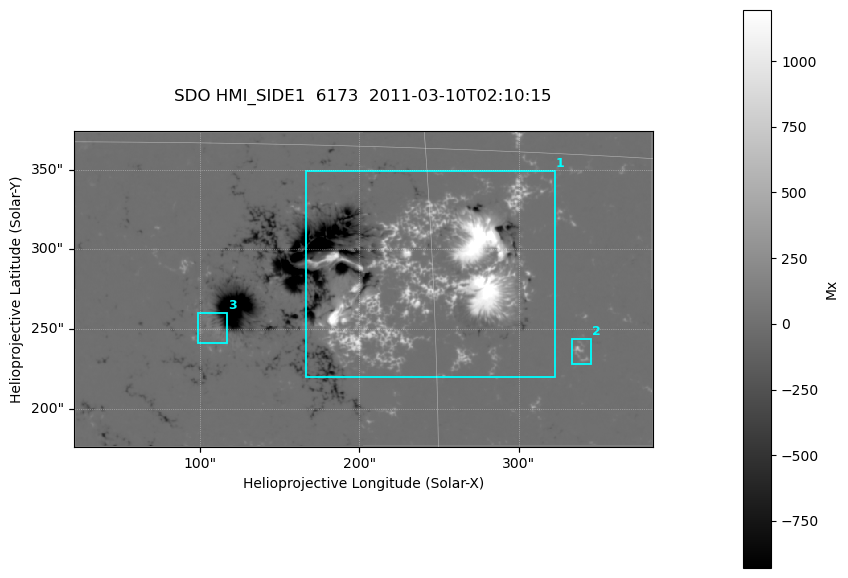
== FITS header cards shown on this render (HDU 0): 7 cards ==
TELESCOP= 'SDO     '           /
INSTRUME= 'HMI_SIDE1'          /
WAVELNTH=              6173.00 /
DATE-OBS= '2011-03-10T02:10:15.000' /
CTYPE1  = 'HPLN-TAN'           /
CTYPE2  = 'HPLT-TAN'           /
BUNIT   = 'Mx      '           /

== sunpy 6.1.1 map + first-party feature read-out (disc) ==
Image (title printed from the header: SDO HMI_SIDE1  6173  2011-03-10T02:10:15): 720 x 393 px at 0.504 arcsec/px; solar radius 966 arcsec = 1916 px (partial field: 2.4% of the solar disc is inside the frame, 99% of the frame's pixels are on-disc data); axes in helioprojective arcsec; data unit Mx (BUNIT, on the colour bar)
Orientation: file roll -179.9 deg (from PC/CROTA): ROTATED to solar-north-up (sunpy Map.rotate, bilinear) for analysis and display; everything below refers to the rotated frame; the empty margins the rotation leaves inside the frame are drawn grey
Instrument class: DISC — disc imager (sunpy class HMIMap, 6173 A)
Bright regions (active regions / flare kernels): reference = the on-disc median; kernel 7 px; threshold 5 sigma = 47 Mx over a disc level ~0.279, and >= 1.15x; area >= 282 px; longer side >= 5 px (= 2.5 arcsec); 3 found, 3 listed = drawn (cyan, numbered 1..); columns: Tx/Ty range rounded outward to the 2 arcsec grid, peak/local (2 s.f.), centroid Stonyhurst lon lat
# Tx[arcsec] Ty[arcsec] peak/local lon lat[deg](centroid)
1 166..324 220..350 5339 +15 +10
2 332..346 228..244 1298 +21 +7
3 98..118 240..262 453 +6 +8